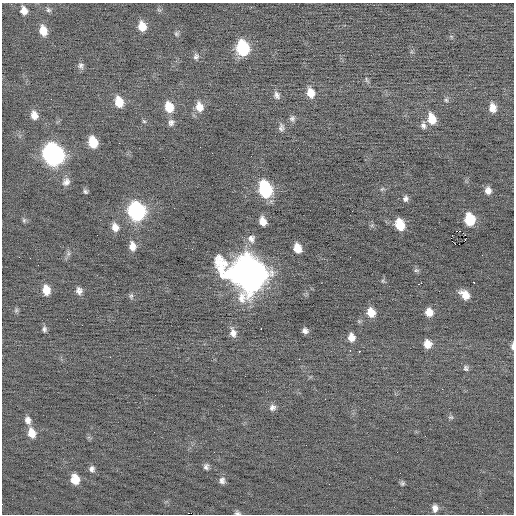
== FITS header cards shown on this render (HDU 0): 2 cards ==
NAXIS1  =                  512 / Axis length
NAXIS2  =                  512 / Axis length

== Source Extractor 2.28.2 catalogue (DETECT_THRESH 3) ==
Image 512 x 512 px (HDU 0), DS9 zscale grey, 1 PNG px = 1 image px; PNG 516 x 516 px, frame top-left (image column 1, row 512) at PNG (2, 3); no overlay
Background -0.0595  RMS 0.69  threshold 2.07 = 3 sigma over >= 5 px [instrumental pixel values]
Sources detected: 86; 1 with non-positive FLUX_AUTO (blend fragments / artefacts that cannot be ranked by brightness) is not listed; the other 85 listed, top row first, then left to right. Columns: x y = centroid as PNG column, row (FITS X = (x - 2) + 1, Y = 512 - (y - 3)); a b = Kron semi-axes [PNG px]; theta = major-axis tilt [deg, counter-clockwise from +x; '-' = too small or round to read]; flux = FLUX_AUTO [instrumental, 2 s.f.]
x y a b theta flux
48 10 8 6 -45 110
24 11 9 7 -74 350
142 26 10 8 -75 610
43 31 11 8 -74 550
176 34 6 6 - 93
451 36 6 4 -19 63
243 48 11 9 -78 3300
196 56 9 8 - 160
81 65 9 8 - 160
367 80 9 4 -67 88
311 93 11 8 -75 590
277 95 10 7 -67 180
446 100 7 5 -86 98
119 102 11 8 -74 800
169 107 11 8 -76 880
199 107 12 9 -78 500
492 108 9 7 -83 440
430 113 3 3 - 270
34 115 10 8 -74 380
292 118 8 7 - 140
431 119 10 8 -73 710
144 121 6 5 - 70
171 123 9 8 - 190
423 125 10 7 -79 180
281 127 11 8 87 190
93 142 9 7 -76 1200
212 153 2 2 - 18
53 155 13 11 -69 16000
66 182 11 9 57 270
265 189 12 8 -75 4800
382 189 6 4 44 69
85 191 7 5 -44 91
488 191 8 7 - 290
405 199 7 6 - 150
136 211 12 10 -74 9100
470 219 10 8 -82 1600
24 220 7 6 - 83
263 221 8 6 -70 430
372 225 7 4 72 69
400 225 10 7 -72 1100
115 227 10 7 -74 370
460 231 2 2 - 2100
465 235 2 2 - 270
251 239 10 9 - 300
465 240 2 2 - 27
455 244 2 2 - 50
132 246 10 7 -83 380
297 248 8 6 -74 650
68 254 8 5 79 120
19 257 3 2 - 98
38 265 2 2 - 390
416 270 8 5 -4 89
248 274 18 15 -34 92000
383 281 6 4 -45 62
473 282 3 2 - 240
420 283 4 2 - 550
46 290 10 7 -81 560
79 291 9 7 -82 210
465 295 10 7 -44 530
131 296 8 5 89 100
16 310 7 5 46 79
371 312 9 8 - 570
429 312 8 8 - 470
44 329 7 5 -90 120
261 329 2 2 - 390
305 331 6 5 - 170
233 333 12 8 -76 320
351 337 8 7 - 360
427 344 9 8 - 450
512 346 9 4 89 130
359 351 3 2 - 240
299 359 2 2 - 120
466 368 8 7 - 120
442 389 3 2 - 39
272 407 8 8 - 190
451 417 7 5 -18 88
28 420 10 7 -75 230
32 433 10 8 -72 530
206 467 7 6 - 140
92 469 8 7 - 160
75 479 10 8 -73 630
222 481 9 7 89 180
402 483 6 5 - 87
435 508 8 6 -89 220
237 513 7 5 -10 100
At the frame edge (FLAGS 8, measured only in part): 2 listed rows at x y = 512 346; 237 513
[1 non-positive-flux detection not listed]